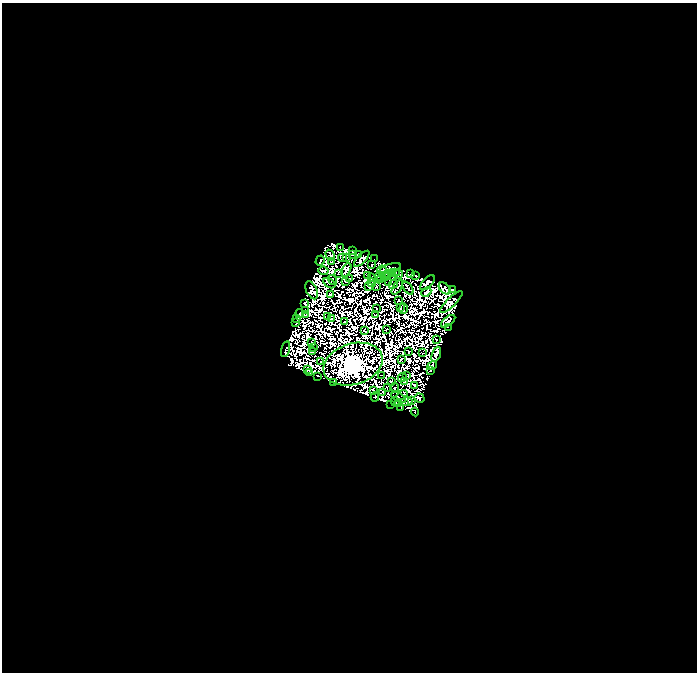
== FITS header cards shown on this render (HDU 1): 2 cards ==
NAXIS1  =                  695
NAXIS2  =                  670

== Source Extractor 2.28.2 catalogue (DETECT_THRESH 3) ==
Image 695 x 670 px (HDU 1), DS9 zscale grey, 1 PNG px = 1 image px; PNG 699 x 674 px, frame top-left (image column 1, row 670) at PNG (2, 3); each listed source drawn as its Kron ellipse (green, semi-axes under 4 px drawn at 4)
Background 0.0204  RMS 3.5e-06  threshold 1.06e-05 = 3 sigma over >= 5 px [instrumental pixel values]
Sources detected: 206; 104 with non-positive FLUX_AUTO (blend fragments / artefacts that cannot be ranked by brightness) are neither listed nor drawn; the other 102 listed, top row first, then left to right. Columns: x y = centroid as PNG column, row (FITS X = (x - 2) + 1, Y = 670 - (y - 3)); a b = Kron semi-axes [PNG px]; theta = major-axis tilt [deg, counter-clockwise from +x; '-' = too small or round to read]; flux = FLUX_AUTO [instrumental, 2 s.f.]
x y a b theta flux
340 247 4 2 - 0.68
352 251 3 2 - 0.6
330 255 6 3 -58 0.92
353 255 3 2 - 0.16
359 255 3 3 - 1.7
346 257 3 2 - 0.28
343 258 4 2 - 0.054
362 259 10 4 47 0.24
375 259 2 2 - 0.24
320 260 5 3 - 0.41
332 262 3 2 - 0.48
371 265 3 2 - 0.17
390 268 11 4 15 0.85
346 270 7 4 62 0.81
324 271 5 3 - 0.18
382 271 5 5 - 0.13
389 273 3 2 - 0.1
394 273 5 2 - 1.3
339 274 2 2 - 0.096
399 274 4 2 - 0.43
411 274 2 2 - 0.45
367 275 3 2 - 0.069
416 275 3 2 - 0.13
380 276 5 2 - 0.055
385 276 5 2 - 0.34
393 277 3 2 - 0.45
371 278 3 2 - 0.16
350 279 3 2 - 0.73
332 280 5 3 - 0.13
381 280 3 2 - 0.17
345 281 3 2 - 0.13
329 283 7 3 -32 0.16
372 283 4 2 - 0.24
389 283 3 2 - 0.43
427 283 9 4 45 0.99
393 284 5 2 - 0.036
377 286 2 2 - 0.39
368 287 3 2 - 0.29
397 287 8 2 58 0.2
408 288 7 2 -53 0.21
445 288 7 4 -42 0.44
452 289 3 3 - 0.85
312 290 9 5 -66 1.2
426 292 6 3 43 0.11
330 294 4 3 - 0.37
399 300 2 2 - 0.16
451 302 15 4 44 1
305 303 3 3 - 0.49
376 308 2 2 - 0.21
401 308 3 2 - 0.21
403 309 5 2 - 0.15
306 311 3 2 - 0.44
300 313 4 3 - 1.2
376 314 2 2 - 0.17
305 315 3 2 - 0.16
328 317 3 2 - 0.71
332 318 3 2 - 0.53
297 319 2 2 - 0.51
448 321 8 3 39 0.84
344 322 2 2 - 0.27
296 323 3 2 - 0.13
448 327 2 2 - 0.19
387 329 2 2 - 0.25
364 330 3 2 - 0.026
436 339 2 2 - 0.66
311 343 3 2 - 0.24
314 347 4 2 - 0.91
285 349 8 3 75 0.68
312 351 4 3 - 0.21
408 352 3 2 - 0.29
422 353 3 2 - 0.22
436 354 8 4 71 1.3
401 359 4 2 - 0.41
320 362 2 2 - 0.53
353 364 30 20 17 1300
432 366 5 3 - 1.3
307 369 3 2 - 0.18
431 371 3 2 - 0.01
310 373 3 2 - 1.1
407 375 3 2 - 0.46
317 376 4 2 - 0.13
382 376 3 2 - 0.12
402 377 4 2 - 0.096
334 382 2 2 - 0.26
391 382 4 2 - 0.52
404 382 4 2 - 0.29
414 386 4 3 - 0.54
387 387 2 2 - 0.057
394 387 4 2 - 0.55
374 390 4 3 - 0.31
383 392 2 2 - 0.23
402 395 6 4 37 0.59
375 397 4 3 - 0.12
399 397 8 2 -28 0.52
419 398 5 4 - 1.4
412 401 2 2 - 0.32
395 402 5 3 - 0.39
406 402 6 2 9 0.91
391 404 2 2 - 0.55
398 404 4 2 - 0.28
401 407 3 2 - 0.33
415 412 4 2 - 0.031
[104 non-positive-flux detections neither listed nor drawn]